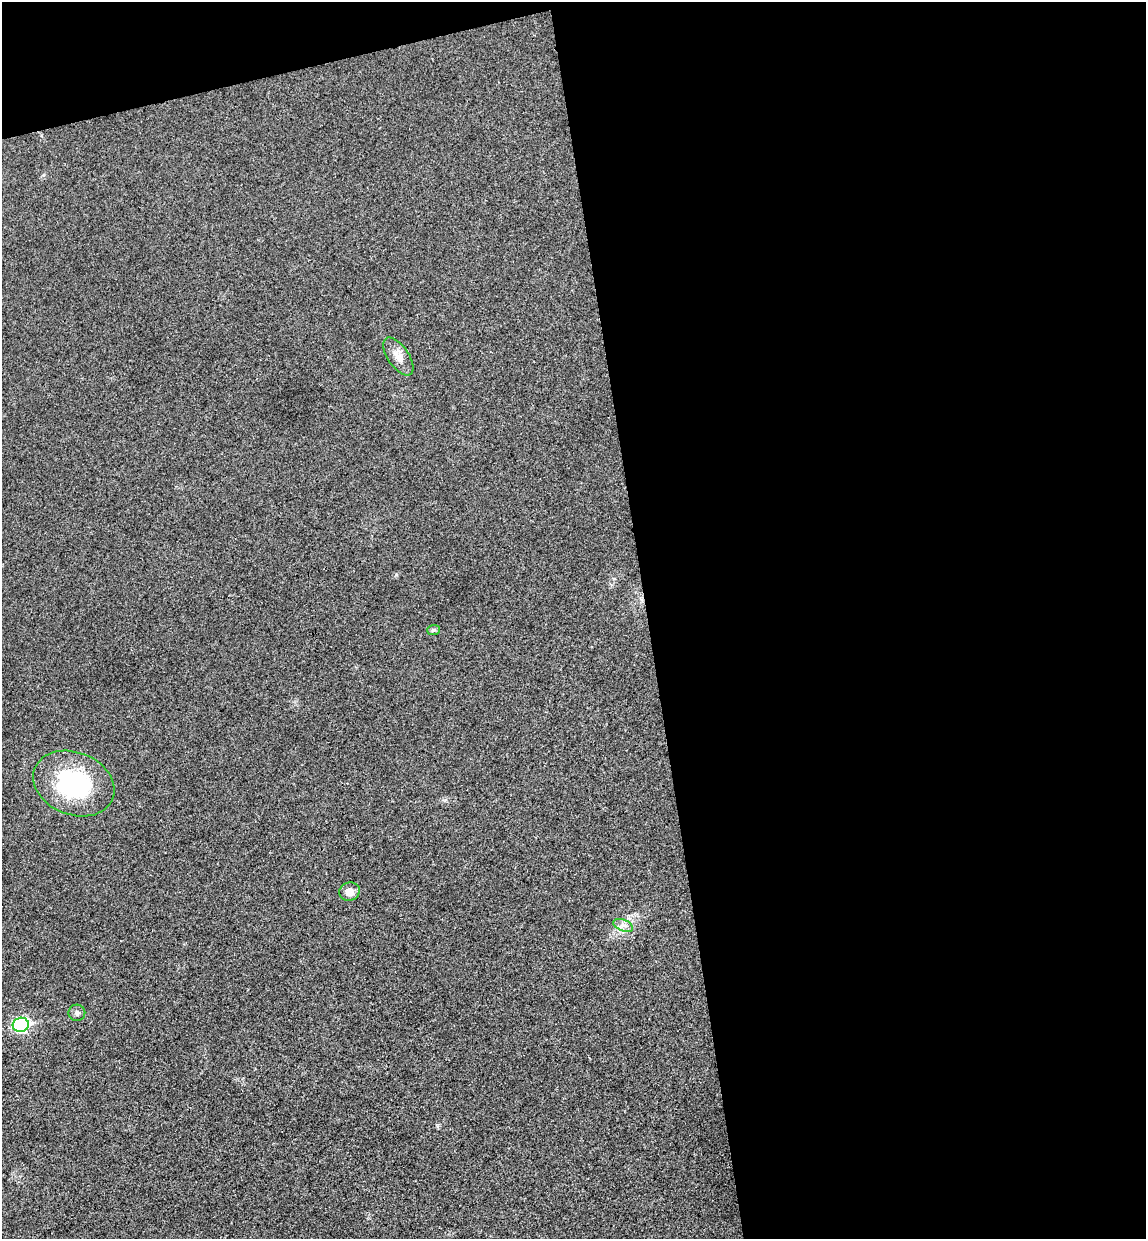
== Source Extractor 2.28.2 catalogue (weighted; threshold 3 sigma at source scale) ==
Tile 4 of 4 x 4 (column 4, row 1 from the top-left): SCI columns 3590-4733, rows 3768-5004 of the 5004 x 5061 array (HDU 1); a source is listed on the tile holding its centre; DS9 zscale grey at full resolution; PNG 1148 x 1241 px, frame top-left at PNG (2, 2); each listed source drawn as its Kron ellipse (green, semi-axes under 4 px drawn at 4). Shown black and unused: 46% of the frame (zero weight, under 3 of 4 exposures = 6% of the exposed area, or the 3 px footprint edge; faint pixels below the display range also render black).
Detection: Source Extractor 2.28.2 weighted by HDU 2 'WHT'; one run over the whole footprint, this tile lists its part. Background 0.0185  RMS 0.0064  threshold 0.0287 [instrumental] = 3 sigma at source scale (4.5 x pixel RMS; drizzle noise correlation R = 1.50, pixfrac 1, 0.05/0.05 arcsec/px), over >= 5 px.
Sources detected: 7; all 7 listed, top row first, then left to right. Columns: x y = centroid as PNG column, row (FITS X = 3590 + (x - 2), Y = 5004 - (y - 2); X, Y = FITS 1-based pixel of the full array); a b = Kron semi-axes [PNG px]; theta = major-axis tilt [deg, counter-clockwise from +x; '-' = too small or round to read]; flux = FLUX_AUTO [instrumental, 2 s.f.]
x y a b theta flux
398 356 22 10 -56 6.4
433 630 6 5 - 1
74 784 42 31 -21 65
349 892 10 9 - 5.2
623 925 10 5 -23 2.9
77 1013 8 8 - 2
21 1025 8 7 - 99